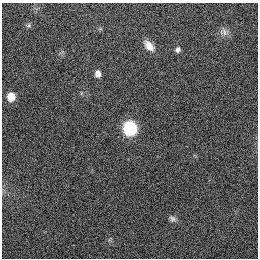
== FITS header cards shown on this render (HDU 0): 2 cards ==
NAXIS1  =                  256
NAXIS2  =                  256

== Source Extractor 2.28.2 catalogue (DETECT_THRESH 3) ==
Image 256 x 256 px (HDU 0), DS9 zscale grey, 1 PNG px = 1 image px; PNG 260 x 260 px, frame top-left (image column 1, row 256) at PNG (2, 3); no overlay
Background 1120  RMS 5.2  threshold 15.6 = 3 sigma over >= 5 px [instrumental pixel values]
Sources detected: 8; all 8 listed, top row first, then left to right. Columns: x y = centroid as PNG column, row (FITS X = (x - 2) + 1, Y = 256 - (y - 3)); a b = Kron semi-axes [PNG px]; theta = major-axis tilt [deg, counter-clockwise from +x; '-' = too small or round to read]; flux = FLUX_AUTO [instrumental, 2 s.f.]
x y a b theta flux
28 25 7 4 46 530
225 32 10 6 -80 1400
149 46 14 8 -49 3400
178 49 6 5 - 1100
98 74 6 6 - 2400
11 97 7 7 - 5900
130 128 12 11 - 16000
172 219 8 7 - 960